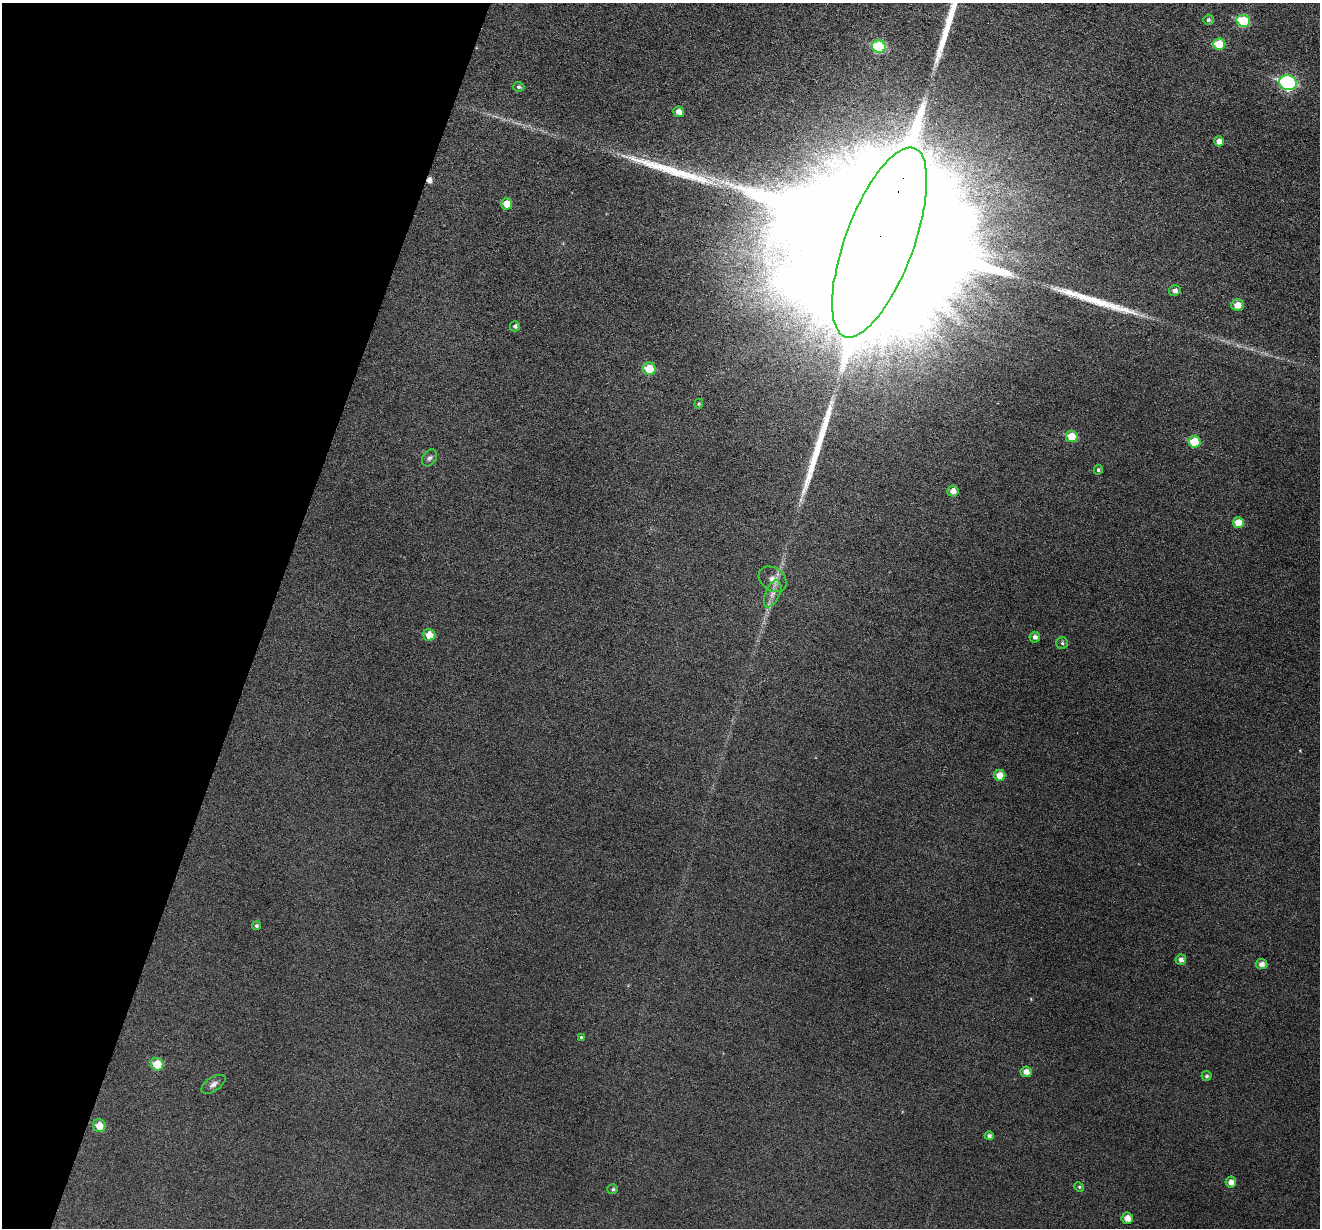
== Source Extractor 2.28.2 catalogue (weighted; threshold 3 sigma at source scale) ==
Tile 9 of 4 x 4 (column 1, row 3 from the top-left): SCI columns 1-1318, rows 1358-2583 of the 5274 x 5295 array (HDU 1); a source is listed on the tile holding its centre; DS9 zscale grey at full resolution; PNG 1322 x 1230 px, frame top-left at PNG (2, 3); each listed source drawn as its Kron ellipse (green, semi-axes under 4 px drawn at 4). Shown black and unused: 20% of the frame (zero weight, under 3 of 6 exposures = <1% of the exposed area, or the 3 px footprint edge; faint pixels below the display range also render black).
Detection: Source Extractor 2.28.2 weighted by HDU 2 'WHT'; one run over the whole footprint, this tile lists its part. Background 0.0453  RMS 0.0056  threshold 0.0229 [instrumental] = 3 sigma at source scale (4.09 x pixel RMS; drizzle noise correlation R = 1.36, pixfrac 0.8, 0.05/0.05 arcsec/px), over >= 5 px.
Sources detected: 47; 1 inside a brighter object's white glare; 1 cosmic-ray / hot-pixel residue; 4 long thin detections or spike segments (spike, bleed or trail) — neither listed nor drawn; the other 41 listed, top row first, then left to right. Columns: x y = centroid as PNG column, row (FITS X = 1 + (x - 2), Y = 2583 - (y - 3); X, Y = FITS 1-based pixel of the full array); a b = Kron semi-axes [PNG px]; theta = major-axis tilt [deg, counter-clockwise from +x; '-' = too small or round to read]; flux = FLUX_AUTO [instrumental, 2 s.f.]
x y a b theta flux
1208 20 5 5 - 1.1
1243 21 7 6 - 26
1219 44 6 5 - 14
879 47 7 6 - 32
1288 83 9 7 -16 85
519 87 6 5 - 1.1
679 112 5 5 - 3.7
1219 141 5 5 - 3.4
507 204 5 5 - 7.5
880 242 100 34 70 150000
1175 291 6 5 - 2.2
1237 305 6 6 - 5.3
515 326 5 5 - 1.4
649 369 6 6 - 12
699 404 5 4 - 0.73
1072 436 6 5 - 11
1194 442 6 5 - 13
429 458 9 7 56 1.7
1098 470 5 4 - 1.1
953 491 6 5 - 3.3
1238 523 5 5 - 6.7
773 579 15 11 -36 4.9
773 594 14 7 67 3.5
429 635 6 6 - 7
1035 637 5 5 - 1.9
1062 643 6 6 - 1
1000 775 6 5 - 6.1
256 926 4 4 - 1
1181 960 5 5 - 2.3
1262 964 6 5 - 2.7
581 1037 4 4 - 0.71
157 1064 6 6 - 12
1026 1072 6 5 - 3.7
1207 1076 5 5 - 1.1
213 1084 14 7 33 2.3
99 1126 6 6 - 7.9
989 1136 4 4 - 1.7
1231 1182 5 5 - 3.3
1079 1187 5 4 - 0.72
613 1189 5 5 - 0.89
1127 1218 6 5 - 4.3
Overlapping masked pixels (flux is a lower limit): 1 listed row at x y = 880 242